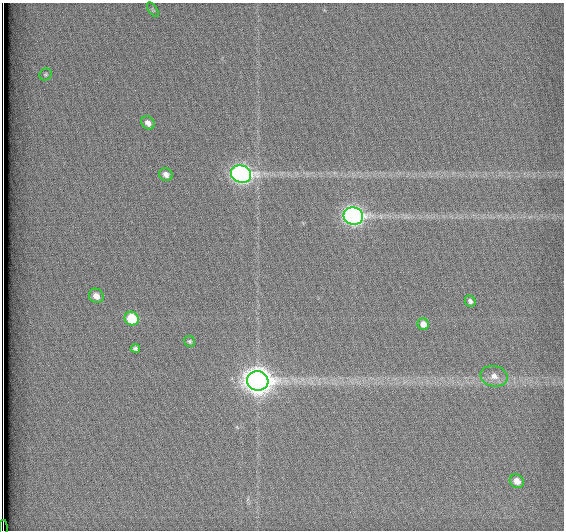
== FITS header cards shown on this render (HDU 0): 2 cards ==
NAXIS1  =                  562          / # of pixels in <axis direction>
NAXIS2  =                  528          / # of pixels in <axis direction>

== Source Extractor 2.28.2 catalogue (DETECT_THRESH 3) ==
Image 562 x 528 px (HDU 0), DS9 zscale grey, 1 PNG px = 1 image px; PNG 566 x 532 px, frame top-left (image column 1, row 528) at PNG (2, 3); each listed source drawn as its Kron ellipse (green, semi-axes under 4 px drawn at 4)
Background 1790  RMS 4.7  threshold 14.2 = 3 sigma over >= 5 px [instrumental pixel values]
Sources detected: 16; all 16 listed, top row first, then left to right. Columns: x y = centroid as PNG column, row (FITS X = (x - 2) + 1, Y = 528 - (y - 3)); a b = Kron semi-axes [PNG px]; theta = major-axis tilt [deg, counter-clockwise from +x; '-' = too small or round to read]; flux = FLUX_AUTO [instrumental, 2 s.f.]
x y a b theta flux
153 10 8 4 -55 430
46 74 6 5 - 540
148 123 7 6 - 1600
166 174 7 6 - 1600
241 174 10 8 -18 130000
353 216 10 8 -11 130000
96 296 8 7 - 2500
470 301 6 5 - 1100
132 318 7 6 - 12000
423 324 6 5 - 2300
190 341 6 5 - 560
135 348 4 4 - 750
494 376 14 10 -13 3400
258 381 11 10 - 400000
517 481 7 6 - 2700
3 528 8 2 -90 1700
At the frame edge (FLAGS 8, measured only in part): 1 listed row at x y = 3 528